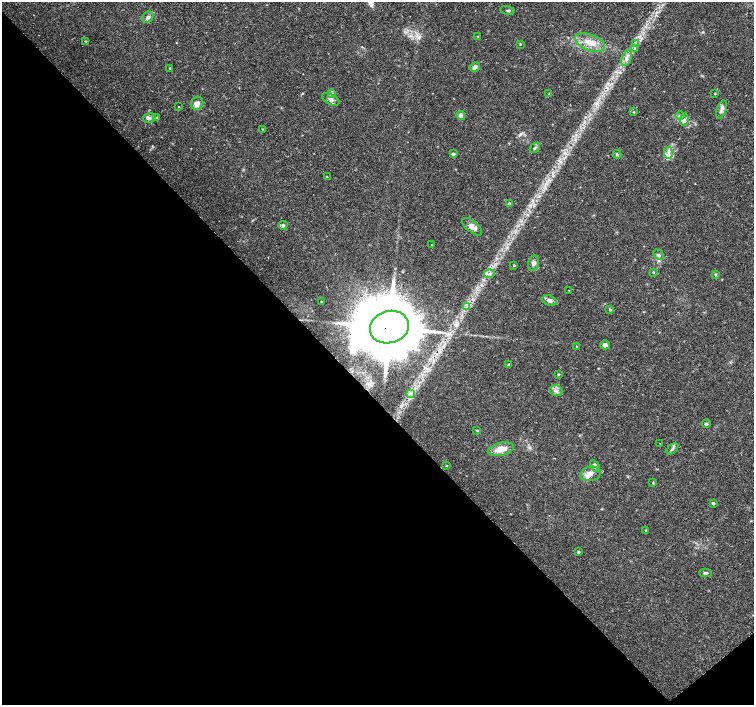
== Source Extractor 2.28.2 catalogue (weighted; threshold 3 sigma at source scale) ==
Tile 14 of 4 x 4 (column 2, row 4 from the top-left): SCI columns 1509-3011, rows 214-1619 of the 6018 x 5986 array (HDU 1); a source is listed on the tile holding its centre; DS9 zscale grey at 2 x 2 block average (1 PNG px = mean of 2 x 2 image px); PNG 756 x 707 px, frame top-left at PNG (2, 2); each listed source drawn as its Kron ellipse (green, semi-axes under 4 px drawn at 4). Shown black and unused: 44% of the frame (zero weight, under 2 of 3 exposures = <1% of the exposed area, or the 3 px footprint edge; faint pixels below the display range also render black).
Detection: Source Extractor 2.28.2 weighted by HDU 2 'WHT'; one run over the whole footprint, this tile lists its part. Background 0.0339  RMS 0.0039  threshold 0.0178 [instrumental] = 3 sigma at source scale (4.5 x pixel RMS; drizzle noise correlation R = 1.50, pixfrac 1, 0.0396/0.0396 arcsec/px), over >= 5 px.
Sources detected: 67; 2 inside a brighter listed object's ellipse — not listed separately; the other 65 listed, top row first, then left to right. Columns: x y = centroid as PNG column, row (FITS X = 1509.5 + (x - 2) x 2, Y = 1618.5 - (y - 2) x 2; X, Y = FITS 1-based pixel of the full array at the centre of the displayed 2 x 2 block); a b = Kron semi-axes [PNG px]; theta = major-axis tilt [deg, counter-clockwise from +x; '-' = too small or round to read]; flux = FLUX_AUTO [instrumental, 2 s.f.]
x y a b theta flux
508 10 7 2 -12 1.2
148 17 6 5 - 2.6
478 36 3 2 - 0.53
85 41 3 2 - 0.57
590 43 16 8 -21 13
520 44 3 2 - 0.66
636 44 3 3 - 1.2
635 48 4 2 - 1.1
627 58 8 5 66 4.1
475 67 5 4 - 3.1
170 68 4 2 - 0.71
332 93 3 2 - 0.77
549 94 3 2 - 0.59
715 94 3 2 - 0.49
331 99 9 5 -28 3.7
197 103 7 6 - 5.1
178 107 2 2 - 0.43
722 109 9 5 69 4
634 112 3 2 - 0.55
461 115 4 4 - 4.2
680 116 5 2 - 1.2
156 117 3 2 - 0.61
149 118 6 5 - 2.5
684 120 6 3 79 2.2
262 129 3 2 - 0.4
535 148 5 3 - 1.4
668 153 6 4 -81 2.8
453 154 4 3 - 1.6
617 154 4 3 - 1.1
327 177 3 2 - 0.71
509 203 3 3 - 1.2
283 225 5 4 - 2
472 227 12 5 -39 5.6
432 245 2 2 - 0.51
659 255 6 4 -46 2
533 263 7 5 77 3.3
514 265 3 3 - 0.8
653 272 3 3 - 0.7
489 274 5 4 - 2.5
715 275 3 2 - 0.69
569 290 3 2 - 0.39
321 301 3 2 - 0.42
549 301 7 5 -21 3.5
467 307 4 2 - 1.2
610 310 3 3 - 0.71
389 327 20 16 16 9300
605 345 5 4 - 3.2
577 347 3 2 - 0.56
508 365 3 3 - 0.83
558 374 3 2 - 0.76
556 391 6 5 - 3.3
410 393 4 2 - 1
706 424 4 4 - 1.2
477 430 3 2 - 0.59
659 443 2 2 - 0.34
501 449 13 6 13 10
672 449 7 3 43 1.5
447 465 3 2 - 0.46
595 466 6 4 -62 2.9
590 474 10 7 10 6
653 483 3 2 - 0.65
713 503 4 3 - 1.3
646 530 3 3 - 0.65
578 552 3 3 - 0.99
705 573 6 3 2 1.5
Overlapping masked pixels (flux is a lower limit): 1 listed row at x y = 389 327
Diffuse or blended objects may show on this block-average render without a row.